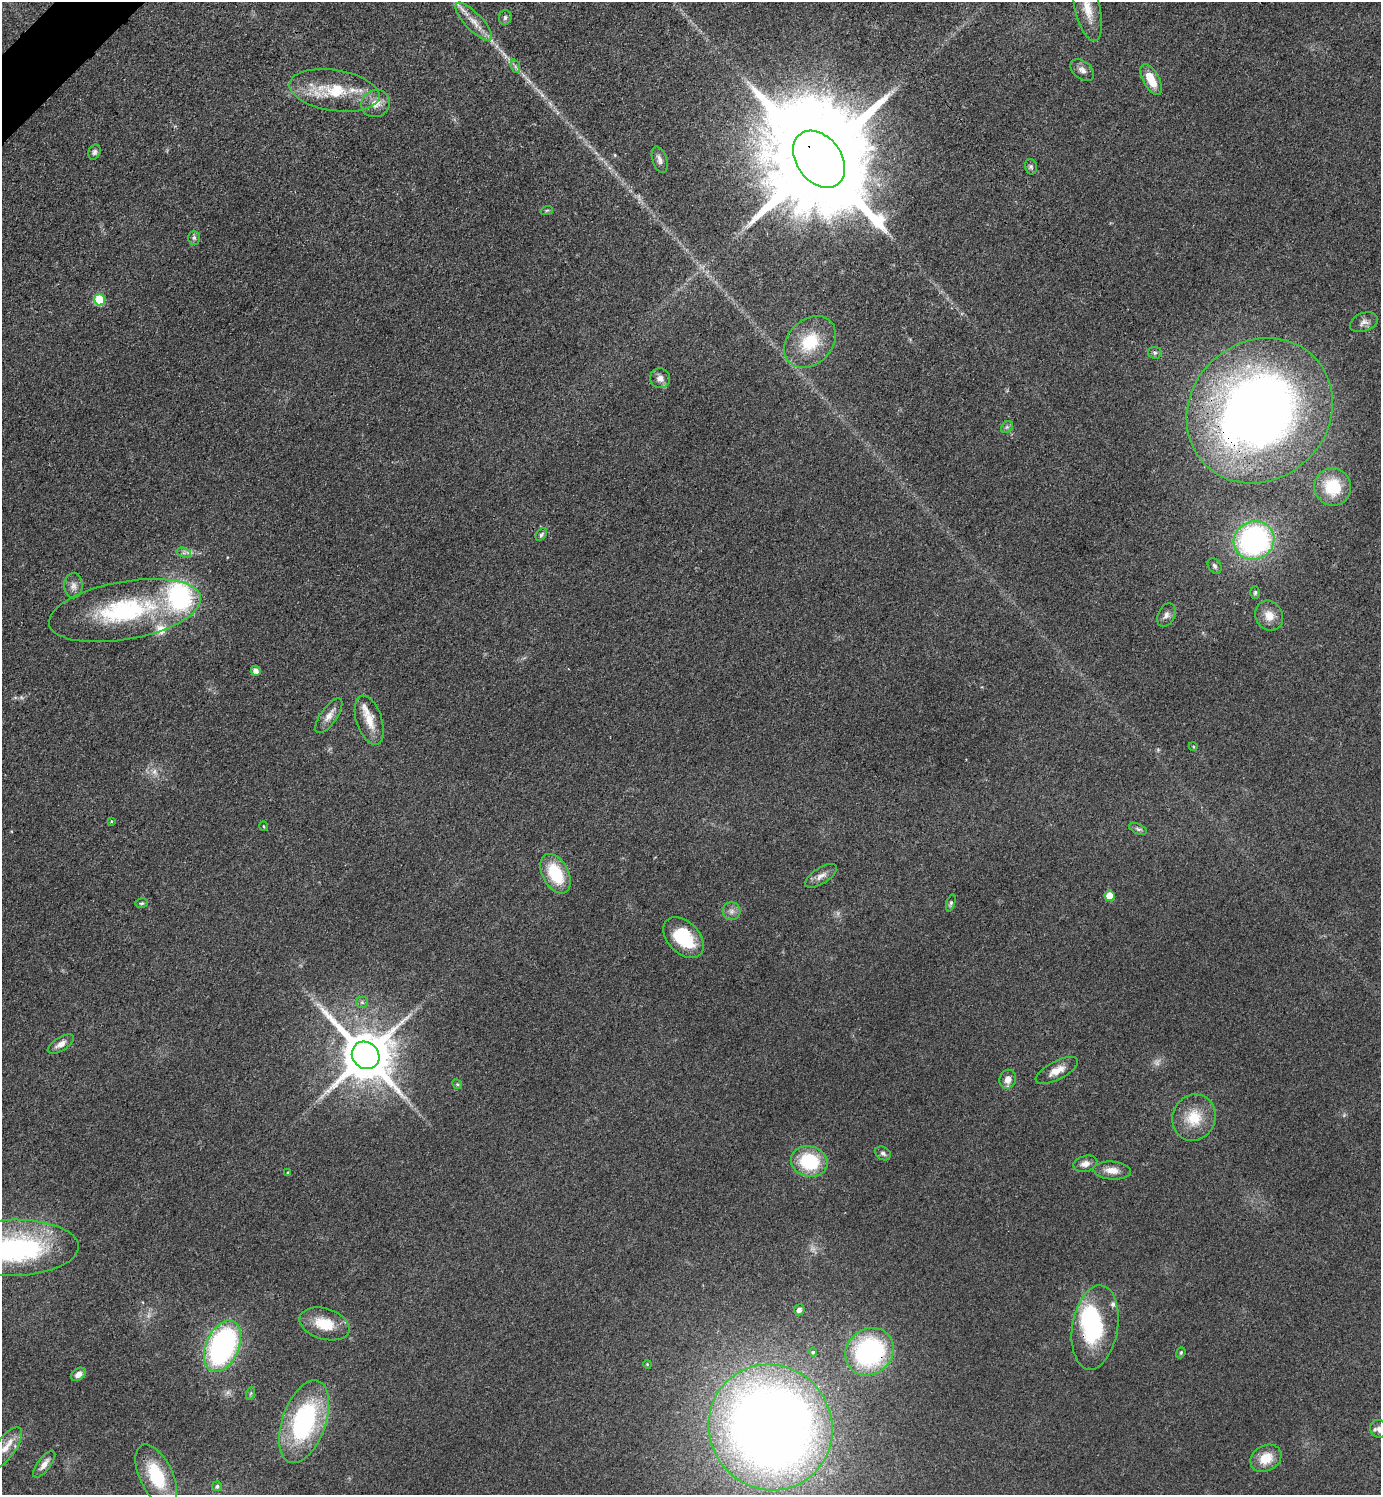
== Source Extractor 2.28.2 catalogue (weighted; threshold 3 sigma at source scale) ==
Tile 11 of 4 x 4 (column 3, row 3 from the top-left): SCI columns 2930-4308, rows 1509-3001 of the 6001 x 6002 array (HDU 1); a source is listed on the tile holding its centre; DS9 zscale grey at full resolution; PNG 1383 x 1497 px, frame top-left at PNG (2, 2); each listed source drawn as its Kron ellipse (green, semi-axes under 4 px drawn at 4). Shown black and unused: <1% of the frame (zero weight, under 3 of 4 exposures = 2% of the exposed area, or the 3 px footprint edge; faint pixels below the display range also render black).
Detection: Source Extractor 2.28.2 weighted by HDU 2 'WHT'; one run over the whole footprint, this tile lists its part. Background 0.0578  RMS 0.0057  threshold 0.0257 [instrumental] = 3 sigma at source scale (4.5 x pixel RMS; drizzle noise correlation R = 1.50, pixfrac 1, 0.05/0.05 arcsec/px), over >= 5 px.
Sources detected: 92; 6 too faint to see at this stretch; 5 inside a brighter object's white glare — neither listed nor drawn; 5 inside a brighter listed object's ellipse — not listed separately; the other 76 listed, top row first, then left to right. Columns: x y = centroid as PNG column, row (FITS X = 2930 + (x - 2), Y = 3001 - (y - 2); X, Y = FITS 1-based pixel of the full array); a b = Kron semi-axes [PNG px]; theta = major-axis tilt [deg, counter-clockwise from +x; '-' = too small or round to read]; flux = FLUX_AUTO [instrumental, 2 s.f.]
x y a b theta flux
1087 9 33 12 -76 12
505 18 7 6 - 1.4
474 22 25 8 -47 7.6
515 66 7 4 -72 1.3
1082 70 13 8 -39 3.2
1151 80 17 8 -61 12
334 90 45 20 -9 29
376 104 15 13 24 6.2
94 152 8 6 67 1.4
819 159 31 22 -53 22000
660 160 14 7 -72 2.7
1031 167 8 6 -75 1.3
547 210 6 4 19 0.68
194 238 7 6 - 1.4
99 300 6 5 - 35
1364 322 14 9 19 3.3
810 342 29 22 45 25
1155 353 7 6 - 1.3
660 378 10 10 - 3.8
1260 411 77 69 44 450
1007 427 7 5 44 1.2
1333 487 19 18 - 20
541 535 7 5 50 1.1
1254 540 20 19 - 130
184 553 7 4 -18 1.7
1215 566 8 6 -58 1.6
73 586 12 9 -89 3.6
1255 593 6 4 87 0.98
125 610 77 29 10 77
1166 615 12 8 64 3
1269 616 16 13 -60 7
256 671 5 4 - 3.9
329 716 20 8 55 4.8
369 720 25 12 -72 10
1193 746 4 3 - 0.52
111 821 3 3 - 0.55
263 826 4 3 - 0.49
1138 829 9 5 -24 1.4
556 874 21 13 -62 24
821 876 18 8 32 4.1
1110 896 5 5 - 15
142 903 6 4 14 0.96
951 903 9 4 72 1.1
731 911 9 9 - 2.7
684 938 24 16 -46 27
362 1002 6 5 - 1.2
61 1044 15 6 31 3.7
366 1055 14 13 - 3500
1057 1070 23 9 28 6.7
1008 1079 9 8 - 4.8
457 1084 5 4 - 0.69
1194 1118 23 21 69 17
883 1153 8 6 -32 1.7
809 1161 18 15 -14 33
1085 1164 12 8 16 3.5
1112 1170 18 9 -4 5.9
288 1173 3 3 - 0.75
13 1248 66 28 1 130
799 1310 6 5 - 2.1
325 1324 26 15 -17 16
1095 1327 42 23 81 44
222 1346 27 16 66 140
813 1352 4 4 - 0.73
869 1352 25 22 40 92
1181 1353 6 4 69 0.72
647 1364 4 3 - 0.54
78 1374 8 5 35 3.4
251 1393 6 4 71 0.89
304 1422 43 21 70 84
771 1427 64 61 -55 870
1379 1429 9 8 - 2.7
5 1448 25 10 54 8.3
1266 1458 16 12 30 11
44 1464 16 6 53 4.1
156 1476 33 16 -65 31
217 1486 5 5 - 1.3
Overlapping masked pixels (flux is a lower limit): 3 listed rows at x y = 819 159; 1260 411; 869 1352
Isophote crosses this tile's border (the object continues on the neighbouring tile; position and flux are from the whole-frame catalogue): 5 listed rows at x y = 1087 9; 474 22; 13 1248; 1379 1429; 156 1476